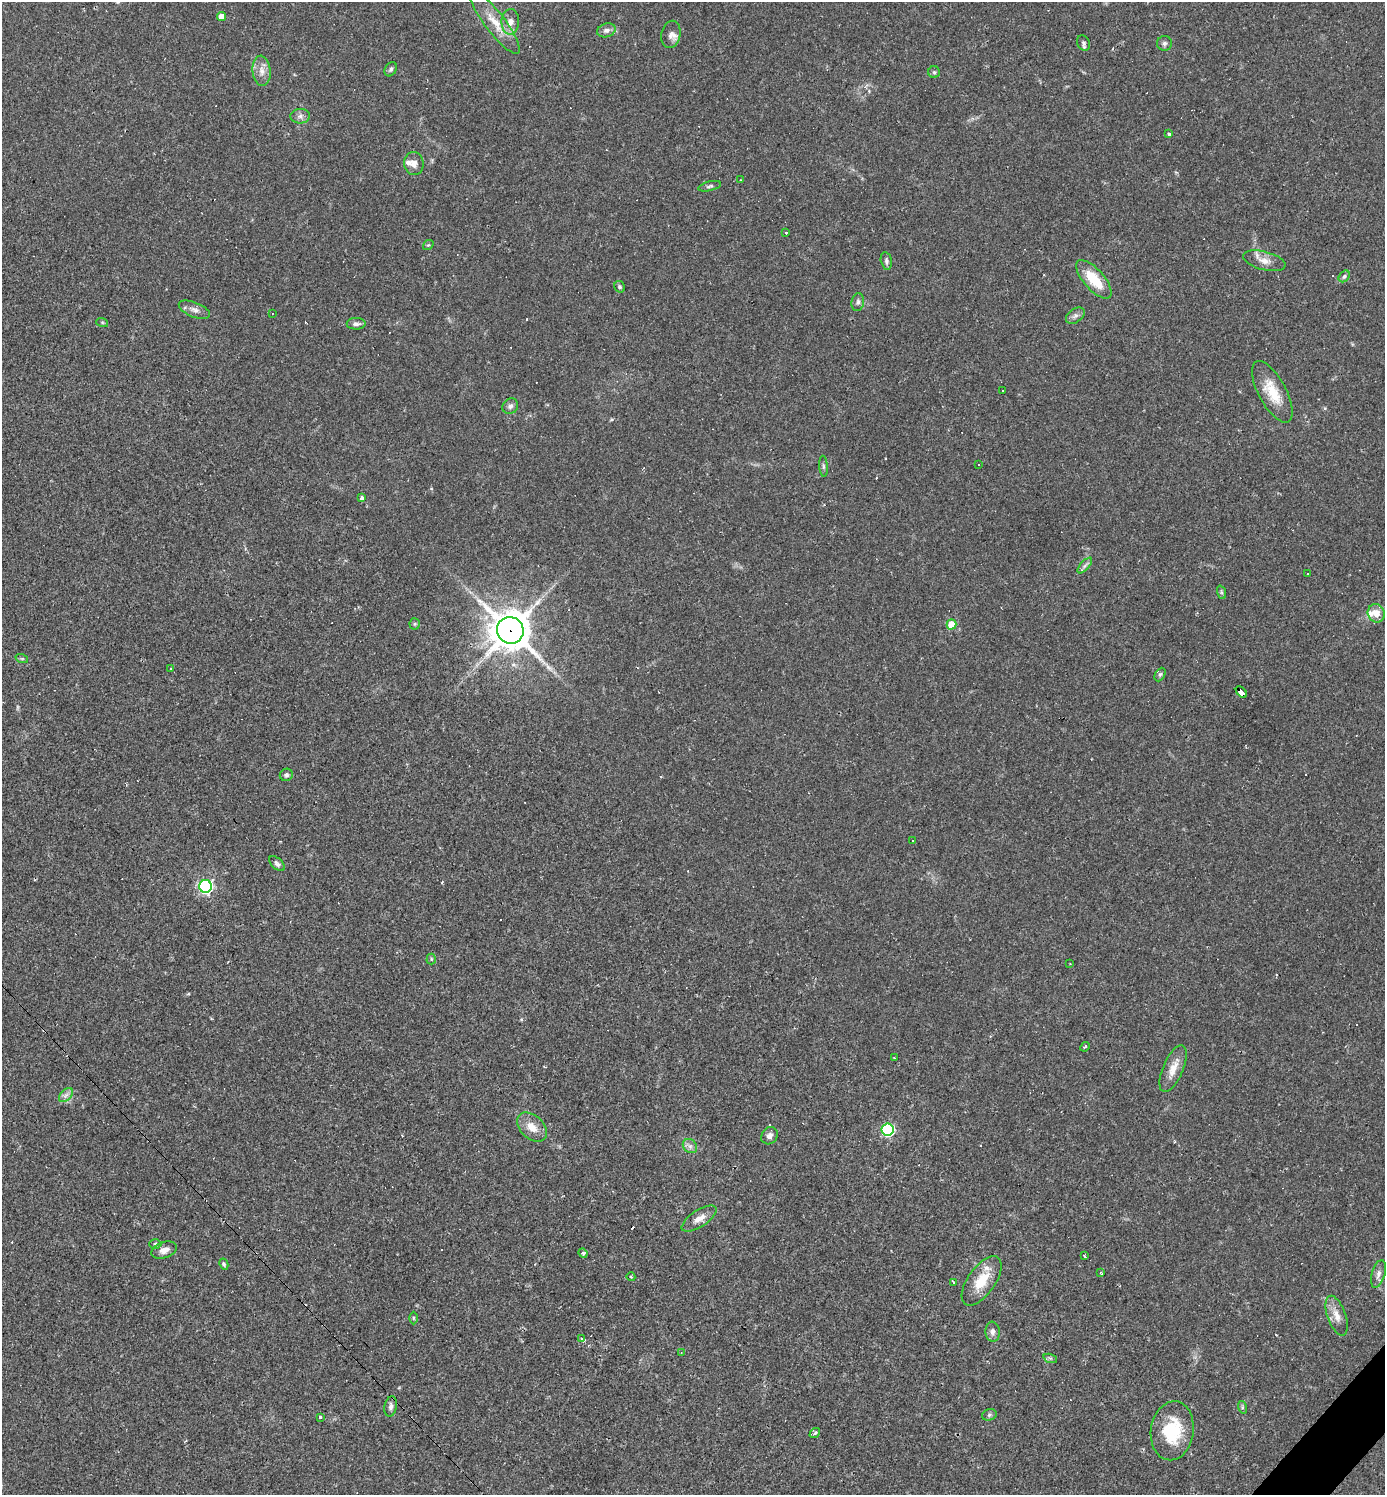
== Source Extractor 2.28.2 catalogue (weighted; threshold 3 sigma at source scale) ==
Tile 6 of 4 x 4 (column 2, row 2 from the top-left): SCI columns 1676-3058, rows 2988-4480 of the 5975 x 5974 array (HDU 1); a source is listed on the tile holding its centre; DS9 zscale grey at full resolution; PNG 1387 x 1497 px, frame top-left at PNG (2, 2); each listed source drawn as its Kron ellipse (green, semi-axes under 4 px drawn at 4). Shown black and unused: <1% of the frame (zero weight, under 2 of 3 exposures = <1% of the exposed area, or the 3 px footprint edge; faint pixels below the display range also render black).
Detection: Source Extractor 2.28.2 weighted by HDU 2 'WHT'; one run over the whole footprint, this tile lists its part. Background 0.0384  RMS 0.0049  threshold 0.0222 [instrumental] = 3 sigma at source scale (4.5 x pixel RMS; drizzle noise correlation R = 1.50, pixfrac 1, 0.05/0.05 arcsec/px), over >= 5 px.
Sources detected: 112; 27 cosmic-ray / hot-pixel residue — neither listed nor drawn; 3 inside a brighter listed object's ellipse — not listed separately; the other 82 listed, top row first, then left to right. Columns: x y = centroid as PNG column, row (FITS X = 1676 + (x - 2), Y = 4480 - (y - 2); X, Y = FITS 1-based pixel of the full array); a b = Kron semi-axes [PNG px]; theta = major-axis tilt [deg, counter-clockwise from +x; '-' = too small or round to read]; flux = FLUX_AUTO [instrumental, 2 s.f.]
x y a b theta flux
221 16 4 4 - 5.2
495 22 38 10 -53 11
510 22 13 9 88 3.8
606 30 9 6 17 2.3
671 34 14 9 78 3.1
1084 43 8 6 -66 1.2
1165 43 7 7 - 1.5
391 69 7 5 58 1.1
262 71 15 9 -84 4.1
934 72 6 6 - 0.83
300 116 10 7 2 2
1169 134 4 3 - 0.7
414 163 12 9 -83 3.2
740 180 3 2 - 0.28
710 186 12 4 14 1.2
785 233 3 3 - 2.2
428 245 6 4 41 0.61
886 261 9 5 -77 1.3
1264 261 22 9 -14 4.9
1344 276 6 4 50 0.95
1094 279 24 10 -48 15
620 287 6 5 - 0.82
858 302 9 6 81 1.3
194 310 16 7 -21 2.9
272 313 3 3 - 0.43
1075 316 10 7 35 1.8
102 322 6 4 -19 0.64
356 324 9 5 1 1.9
1002 391 3 2 - 0.64
1272 392 34 13 -62 13
510 406 8 7 - 1.8
979 465 3 2 - 0.35
823 466 10 4 -85 1.1
362 498 4 3 - 2
1085 565 10 4 49 1.3
1308 574 3 3 - 1.3
1221 592 7 4 -71 0.84
1376 613 9 8 - 5.3
415 624 5 5 - 0.7
951 624 5 5 - 11
510 630 13 13 - 1300
22 659 6 4 -18 0.65
171 669 3 2 - 0.35
1160 674 7 5 62 0.93
1241 692 7 4 -47 43
286 775 6 6 - 1.1
913 841 3 2 - 0.92
277 864 9 5 -43 1.4
205 886 6 6 - 110
431 959 5 5 - 0.69
1070 964 2 2 - 0.34
1085 1047 5 3 - 0.62
894 1058 3 3 - 1.1
1173 1069 25 10 67 6.5
66 1095 8 5 45 1.8
532 1127 17 11 -43 6.2
888 1130 6 6 - 67
770 1136 9 7 53 2.3
690 1146 8 6 -44 1.8
699 1219 20 8 33 4.5
155 1244 6 5 - 0.75
164 1250 13 8 19 3.3
583 1253 5 4 - 2
1084 1256 3 2 - 0.97
224 1264 6 4 -62 0.87
1101 1272 4 2 - 0.7
1378 1274 14 6 74 2.5
631 1277 4 3 - 0.47
982 1281 28 13 55 13
954 1282 3 3 - 2.1
1337 1316 21 9 -70 5.1
413 1318 6 4 -89 0.6
993 1332 10 7 -85 2.1
582 1339 4 4 - 0.86
681 1353 3 2 - 0.36
1050 1358 7 4 -18 0.79
391 1406 10 6 78 1.9
1242 1407 6 4 -73 0.86
989 1415 7 5 16 1.1
320 1417 3 3 - 0.72
1172 1431 29 21 82 24
815 1433 6 4 38 0.86
Overlapping masked pixels (flux is a lower limit): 2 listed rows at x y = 510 630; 1241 692